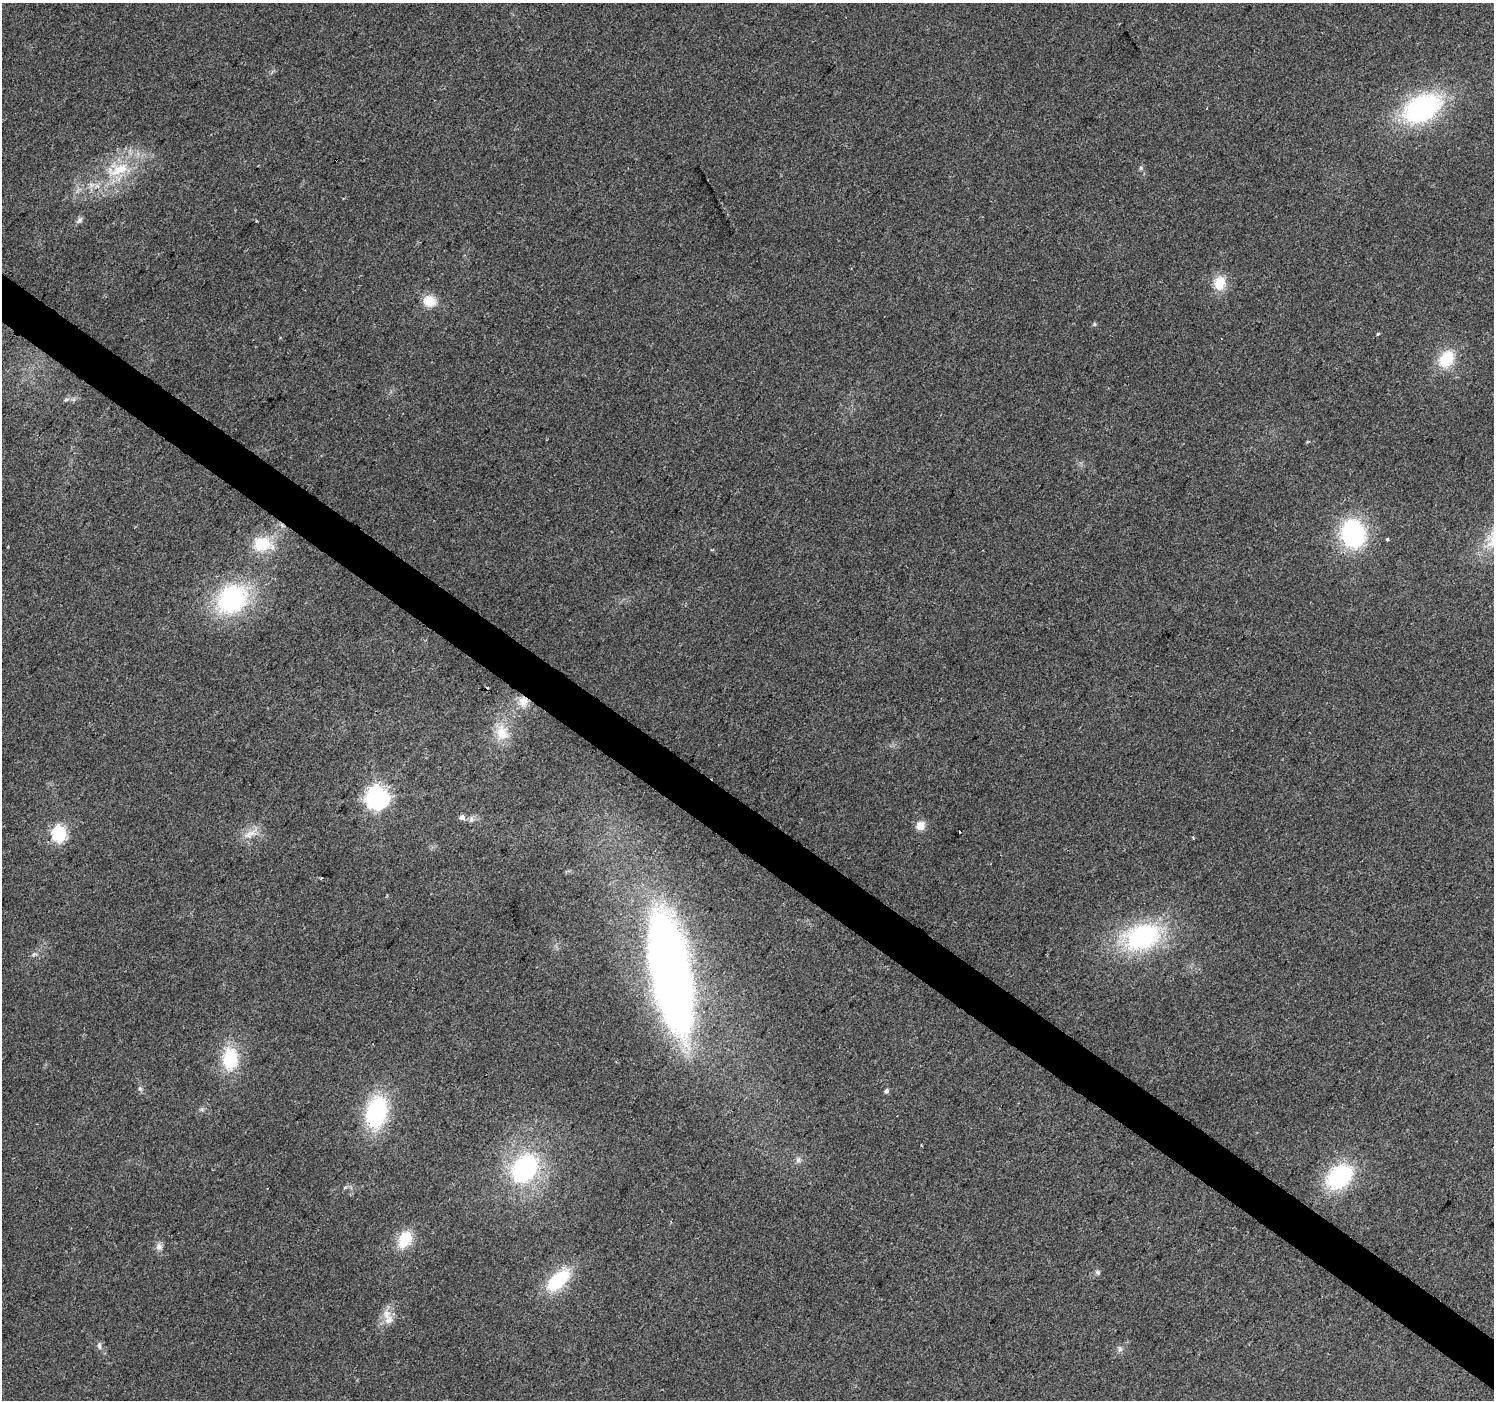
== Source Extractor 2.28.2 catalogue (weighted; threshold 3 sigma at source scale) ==
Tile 6 of 4 x 4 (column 2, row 2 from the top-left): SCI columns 1493-2984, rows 2972-4369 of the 5973 x 6011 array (HDU 1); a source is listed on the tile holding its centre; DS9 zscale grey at full resolution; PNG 1496 x 1402 px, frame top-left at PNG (2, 3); no overlay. Shown black and unused: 4% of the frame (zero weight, under 2 of 3 exposures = <1% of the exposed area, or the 3 px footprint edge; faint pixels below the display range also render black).
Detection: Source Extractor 2.28.2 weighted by HDU 2 'WHT'; one run over the whole footprint, this tile lists its part. Background 0.0867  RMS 0.0092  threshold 0.0416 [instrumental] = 3 sigma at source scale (4.5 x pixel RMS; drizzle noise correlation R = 1.50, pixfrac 1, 0.0396/0.0396 arcsec/px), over >= 5 px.
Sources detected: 49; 4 cosmic-ray / hot-pixel residue — not listed; the other 45 listed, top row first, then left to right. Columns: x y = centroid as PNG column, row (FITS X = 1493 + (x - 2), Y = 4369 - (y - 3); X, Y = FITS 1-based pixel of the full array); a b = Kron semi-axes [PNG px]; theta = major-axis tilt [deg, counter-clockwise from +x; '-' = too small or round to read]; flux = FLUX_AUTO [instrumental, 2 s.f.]
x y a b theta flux
1422 108 36 23 27 150
1141 168 5 5 - 1.6
118 170 38 14 20 39
79 220 12 5 45 2.8
256 221 3 2 - 0.96
1219 283 17 13 80 19
429 301 15 13 -21 16
1094 324 6 4 -89 1.2
1378 334 3 3 - 3
1446 359 22 16 55 30
66 399 8 4 9 2.1
1308 441 5 3 - 0.86
1353 534 23 19 -77 120
1387 539 3 3 - 2
262 544 24 17 -1 34
712 550 3 3 - 1.1
232 599 33 27 42 130
523 701 15 13 83 13
502 733 24 18 -68 22
377 798 8 7 - 720
462 817 8 7 - 3.4
920 826 11 10 - 9.3
58 834 7 6 - 160
249 834 21 8 29 9.8
1193 838 4 3 - 1
321 878 3 2 - 1.3
1142 936 33 23 21 140
34 954 8 3 -4 1.8
670 971 127 38 -80 690
230 1059 28 18 86 44
140 1089 7 5 -67 2.1
886 1091 5 4 - 2.9
202 1109 7 4 72 1.6
376 1112 27 17 78 110
798 1160 9 6 74 3.1
524 1168 26 19 55 140
1339 1177 23 16 40 110
345 1188 5 4 - 1.8
405 1239 21 14 61 26
159 1247 10 9 - 4.5
1098 1272 7 5 -69 2
558 1280 26 13 43 58
389 1319 14 12 54 10
99 1346 10 5 -84 2.8
1120 1349 7 6 - 2.5
Overlapping masked pixels (flux is a lower limit): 1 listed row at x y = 523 701